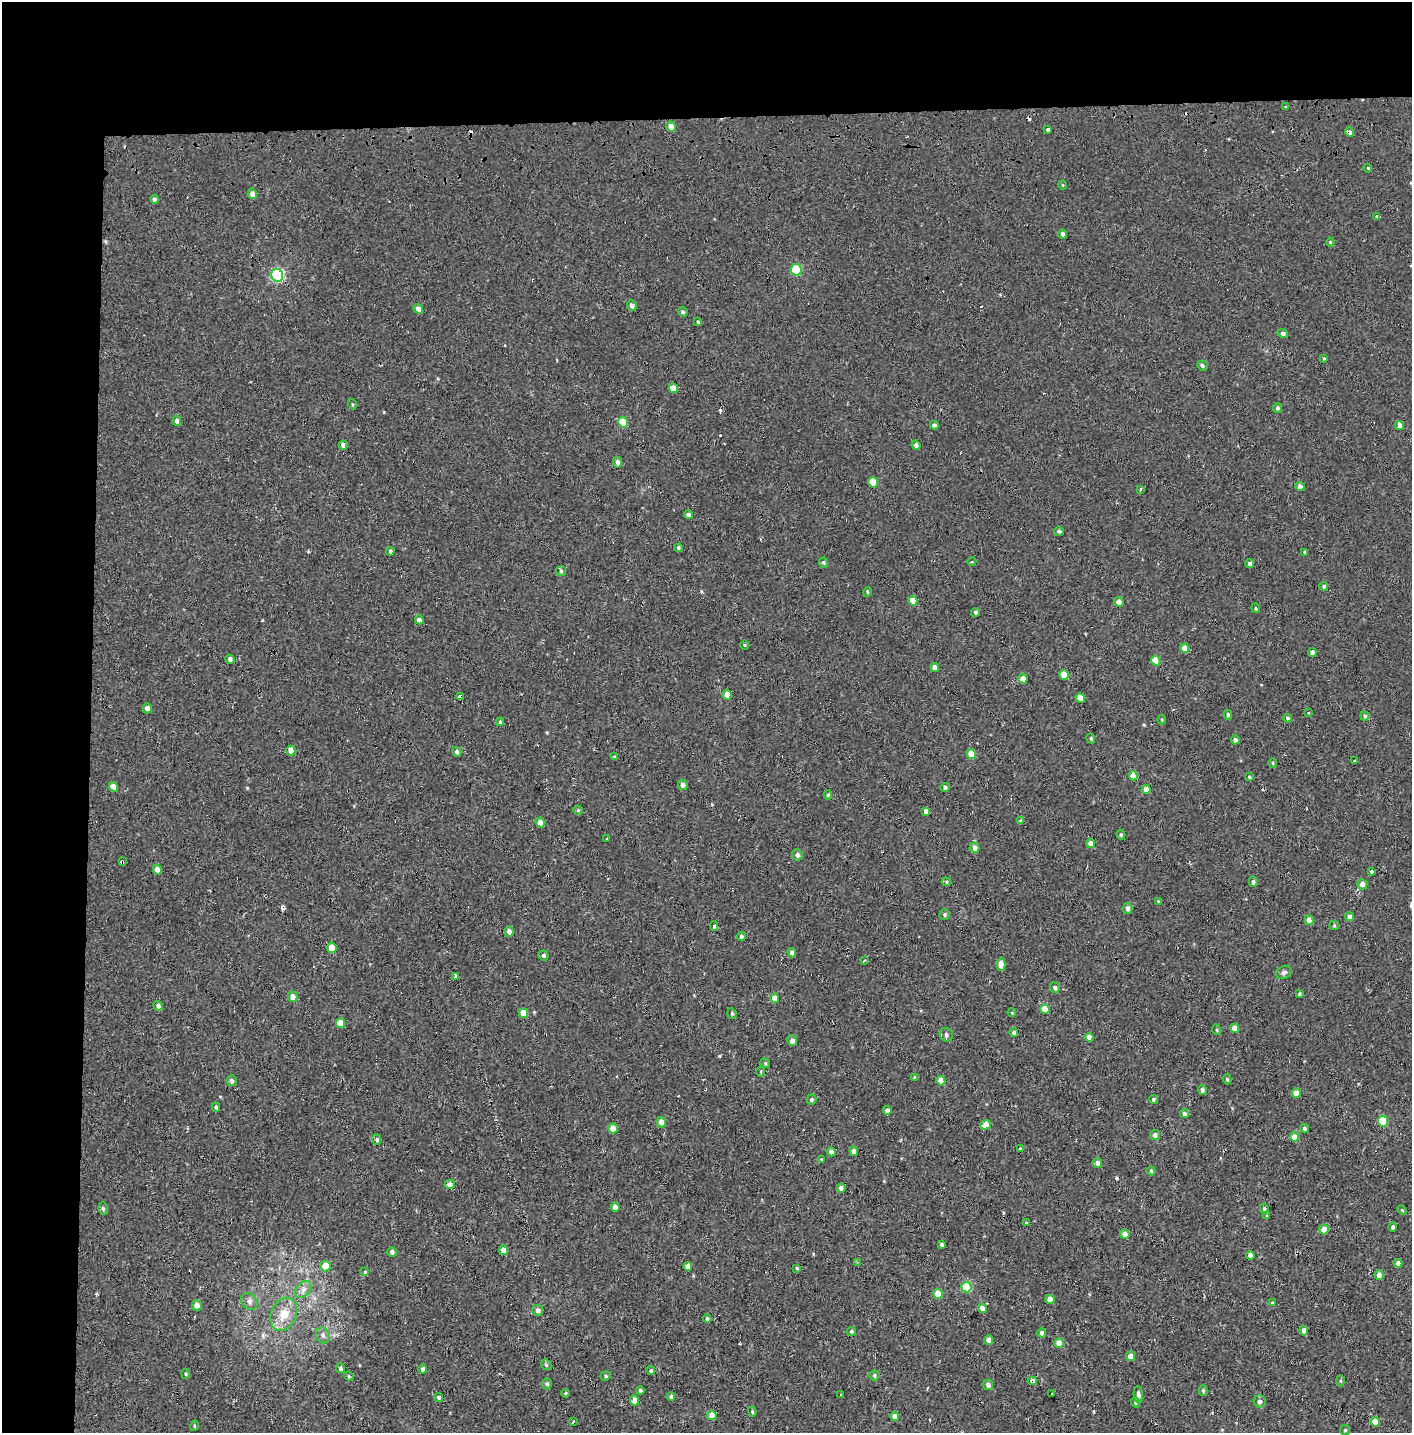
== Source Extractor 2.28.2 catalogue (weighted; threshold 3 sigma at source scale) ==
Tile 1 of 3 x 3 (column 1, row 1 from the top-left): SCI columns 15-1424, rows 3024-4454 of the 4245 x 4554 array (HDU 1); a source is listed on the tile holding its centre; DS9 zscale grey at full resolution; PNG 1414 x 1435 px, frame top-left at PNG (2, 2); each listed source drawn as its Kron ellipse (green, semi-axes under 4 px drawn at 4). Shown black and unused: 14% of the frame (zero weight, under 2 of 3 exposures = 3% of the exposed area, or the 3 px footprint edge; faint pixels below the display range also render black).
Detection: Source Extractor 2.28.2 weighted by HDU 2 'WHT'; one run over the whole footprint, this tile lists its part. Background 0.00104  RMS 0.0035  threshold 0.0158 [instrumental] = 3 sigma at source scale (4.5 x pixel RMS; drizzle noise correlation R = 1.50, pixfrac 1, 0.0396/0.0396 arcsec/px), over >= 5 px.
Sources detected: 237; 11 cosmic-ray / hot-pixel residue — neither listed nor drawn; the other 226 listed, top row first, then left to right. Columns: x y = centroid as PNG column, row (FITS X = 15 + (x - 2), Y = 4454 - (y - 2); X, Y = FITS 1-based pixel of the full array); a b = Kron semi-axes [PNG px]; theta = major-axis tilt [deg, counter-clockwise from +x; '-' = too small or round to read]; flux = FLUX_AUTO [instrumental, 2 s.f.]
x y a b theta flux
1285 106 3 2 - 0.39
671 127 5 4 - 2.9
1048 129 3 3 - 1
1350 132 5 4 - 1.1
1368 168 4 3 - 0.33
1063 185 5 3 - 0.26
252 194 5 4 - 2.2
154 199 4 4 - 1.2
1377 216 3 3 - 1.7
1062 234 4 4 - 1.1
1330 242 4 4 - 0.39
796 270 6 5 - 18
277 275 6 6 - 49
632 305 5 5 - 1.1
418 309 5 4 - 1.8
683 312 5 4 - 0.7
698 322 4 4 - 0.48
1283 333 5 4 - 1
1324 358 4 4 - 0.32
1202 366 5 5 - 0.78
673 388 5 4 - 3.8
352 404 5 3 - 0.37
1277 408 5 4 - 0.9
177 421 5 4 - 1
623 422 5 5 - 9.5
934 425 4 4 - 0.9
1399 425 4 4 - 2.4
343 445 4 4 - 1.2
916 445 5 4 - 1.3
617 462 5 4 - 1.5
873 482 5 5 - 5.9
1300 486 5 4 - 1.2
1141 489 3 3 - 1.5
688 515 4 4 - 1.1
1059 531 5 4 - 0.68
678 548 4 4 - 0.68
390 551 4 3 - 0.58
1305 552 3 3 - 0.53
972 562 4 3 - 0.34
823 563 5 4 - 0.47
1250 564 4 4 - 0.94
561 571 5 5 - 0.5
1324 586 4 4 - 0.65
867 592 5 3 - 0.31
913 601 5 4 - 3.7
1119 602 5 5 - 2.2
1256 608 5 2 - 0.36
976 612 4 4 - 0.7
419 620 4 4 - 1.5
744 645 4 3 - 0.32
1185 648 5 4 - 3
1312 652 4 4 - 1.1
230 659 5 4 - 1
1156 661 5 4 - 5.6
935 667 4 4 - 1.7
1064 675 5 4 - 4.2
1023 679 5 4 - 2.1
727 695 5 4 - 2.7
460 697 4 3 - 100
1080 698 5 4 - 4.3
147 708 5 4 - 1.6
1309 713 3 3 - 1.3
1228 715 5 4 - 0.57
1365 716 4 4 - 0.63
1287 718 4 4 - 0.69
1162 719 5 3 - 0.31
500 722 4 3 - 0.67
1091 738 5 4 - 0.47
1235 740 4 4 - 1.1
291 751 5 4 - 3.5
457 752 5 4 - 0.72
971 754 5 4 - 4.7
615 757 4 3 - 0.43
1355 761 3 3 - 3
1273 763 5 3 - 0.33
1133 776 4 4 - 4.7
1249 777 4 3 - 0.43
683 785 5 4 - 1.5
113 787 5 4 - 3.5
945 787 4 4 - 0.87
1146 789 5 4 - 2.2
828 795 4 4 - 0.43
578 810 4 4 - 0.39
926 811 4 4 - 1.5
1020 820 4 4 - 0.4
540 822 5 4 - 2.5
1121 834 5 4 - 0.51
607 838 3 3 - 1.2
1091 843 4 4 - 2.5
974 848 5 5 - 1.7
797 855 6 5 - 1.1
122 862 4 3 - 1
157 869 5 4 - 2.4
1371 872 4 3 - 0.52
946 882 5 4 - 0.49
1253 882 5 4 - 0.73
1362 884 5 5 - 2.4
1158 901 4 3 - 0.25
1128 908 5 5 - 1.3
945 915 5 5 - 0.6
1350 917 4 4 - 1.7
1309 920 5 4 - 2.2
1334 925 5 4 - 0.43
714 926 5 4 - 0.52
509 931 5 4 - 1.5
741 937 4 4 - 1.1
332 948 5 4 - 6.4
792 953 5 4 - 1.2
543 955 5 5 - 0.88
864 961 3 2 - 0.36
1001 964 7 4 -89 3
1284 972 8 6 25 0.87
455 976 4 3 - 1.5
1055 988 5 4 - 0.98
1299 994 3 3 - 0.48
293 997 5 5 - 2.4
775 998 5 4 - 3.9
158 1006 5 4 - 1.1
1045 1009 5 4 - 5.4
524 1013 5 4 - 4
732 1013 5 4 - 0.47
1012 1013 4 3 - 0.27
341 1023 5 4 - 4.5
1234 1028 4 4 - 3.3
1217 1030 5 3 - 0.34
1014 1033 4 4 - 0.89
946 1035 7 6 - 1.1
1089 1037 4 4 - 2.7
792 1040 5 4 - 1
765 1063 5 4 - 0.39
761 1072 5 3 - 0.37
915 1077 3 3 - 1.2
1227 1079 5 4 - 0.51
232 1081 5 5 - 1
941 1081 4 4 - 4.4
1202 1090 5 4 - 0.76
1296 1093 4 4 - 2.9
812 1099 5 5 - 0.68
1153 1099 4 4 - 0.55
216 1107 4 3 - 0.71
887 1110 4 4 - 1.2
1184 1114 4 4 - 1
1383 1121 5 5 - 16
661 1122 5 4 - 2.2
985 1125 6 5 - 2.9
613 1128 5 4 - 3.1
1304 1128 4 4 - 0.77
1155 1135 5 5 - 1.1
1294 1137 5 4 - 4.4
377 1140 5 4 - 0.7
1020 1149 3 3 - 7
854 1151 5 4 - 1.7
831 1152 4 4 - 1.6
821 1160 3 2 - 0.44
1097 1163 5 5 - 1.2
1151 1171 5 4 - 0.4
450 1184 5 4 - 1.4
841 1188 4 4 - 1.4
615 1207 5 4 - 1.7
103 1208 6 5 - 0.65
1264 1209 5 4 - 0.63
1402 1210 6 3 -46 0.38
1267 1216 4 3 - 0.36
1026 1223 3 3 - 1.5
1393 1227 4 4 - 0.74
1324 1230 5 4 - 3.1
1125 1234 5 4 - 1.7
941 1245 4 3 - 0.66
503 1250 4 4 - 2.6
392 1252 5 4 - 0.99
1250 1255 4 4 - 1.8
857 1262 3 2 - 0.27
1398 1263 4 4 - 1.5
325 1266 5 5 - 5.2
688 1266 4 4 - 2.5
797 1268 4 4 - 0.41
365 1272 4 4 - 0.49
1379 1275 5 4 - 1.4
966 1287 5 5 - 19
303 1289 9 6 49 1.6
938 1294 5 4 - 4.6
1050 1299 5 4 - 2.9
249 1302 9 7 -49 1.3
1272 1303 3 3 - 0.54
197 1305 5 5 - 2.4
982 1308 5 4 - 2
538 1310 5 5 - 1.4
284 1314 17 12 66 6.1
707 1319 4 4 - 0.71
851 1331 4 4 - 0.53
1304 1331 5 4 - 2
1042 1333 4 4 - 1.1
323 1335 8 6 -72 1.2
989 1340 5 4 - 1.9
1059 1343 5 4 - 3
1131 1356 5 4 - 3
546 1365 6 4 -45 0.52
341 1368 5 4 - 0.96
423 1369 4 4 - 0.86
651 1371 4 4 - 0.64
186 1374 5 4 - 0.41
874 1375 5 5 - 0.59
349 1376 5 4 - 0.37
606 1376 5 4 - 0.52
1032 1381 4 4 - 1.2
1340 1381 5 4 - 0.43
547 1384 5 4 - 0.57
988 1385 5 5 - 1.2
640 1390 4 4 - 0.84
1203 1390 5 4 - 0.51
565 1393 4 3 - 0.43
1052 1393 3 3 - 1.2
1138 1394 8 4 -84 1
841 1395 3 2 - 0.33
439 1397 4 4 - 0.6
671 1397 4 4 - 0.68
635 1400 5 4 - 2.4
1260 1401 6 6 - 1.1
1135 1402 5 3 - 0.37
752 1412 5 4 - 0.4
712 1415 5 4 - 3.3
895 1416 4 4 - 2.3
574 1422 3 3 - 3.4
1375 1422 5 4 - 4.7
194 1426 5 3 - 0.36
1345 1430 5 5 - 0.54
Overlapping masked pixels (flux is a lower limit): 4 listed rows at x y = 1350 132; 460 697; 122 862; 1032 1381